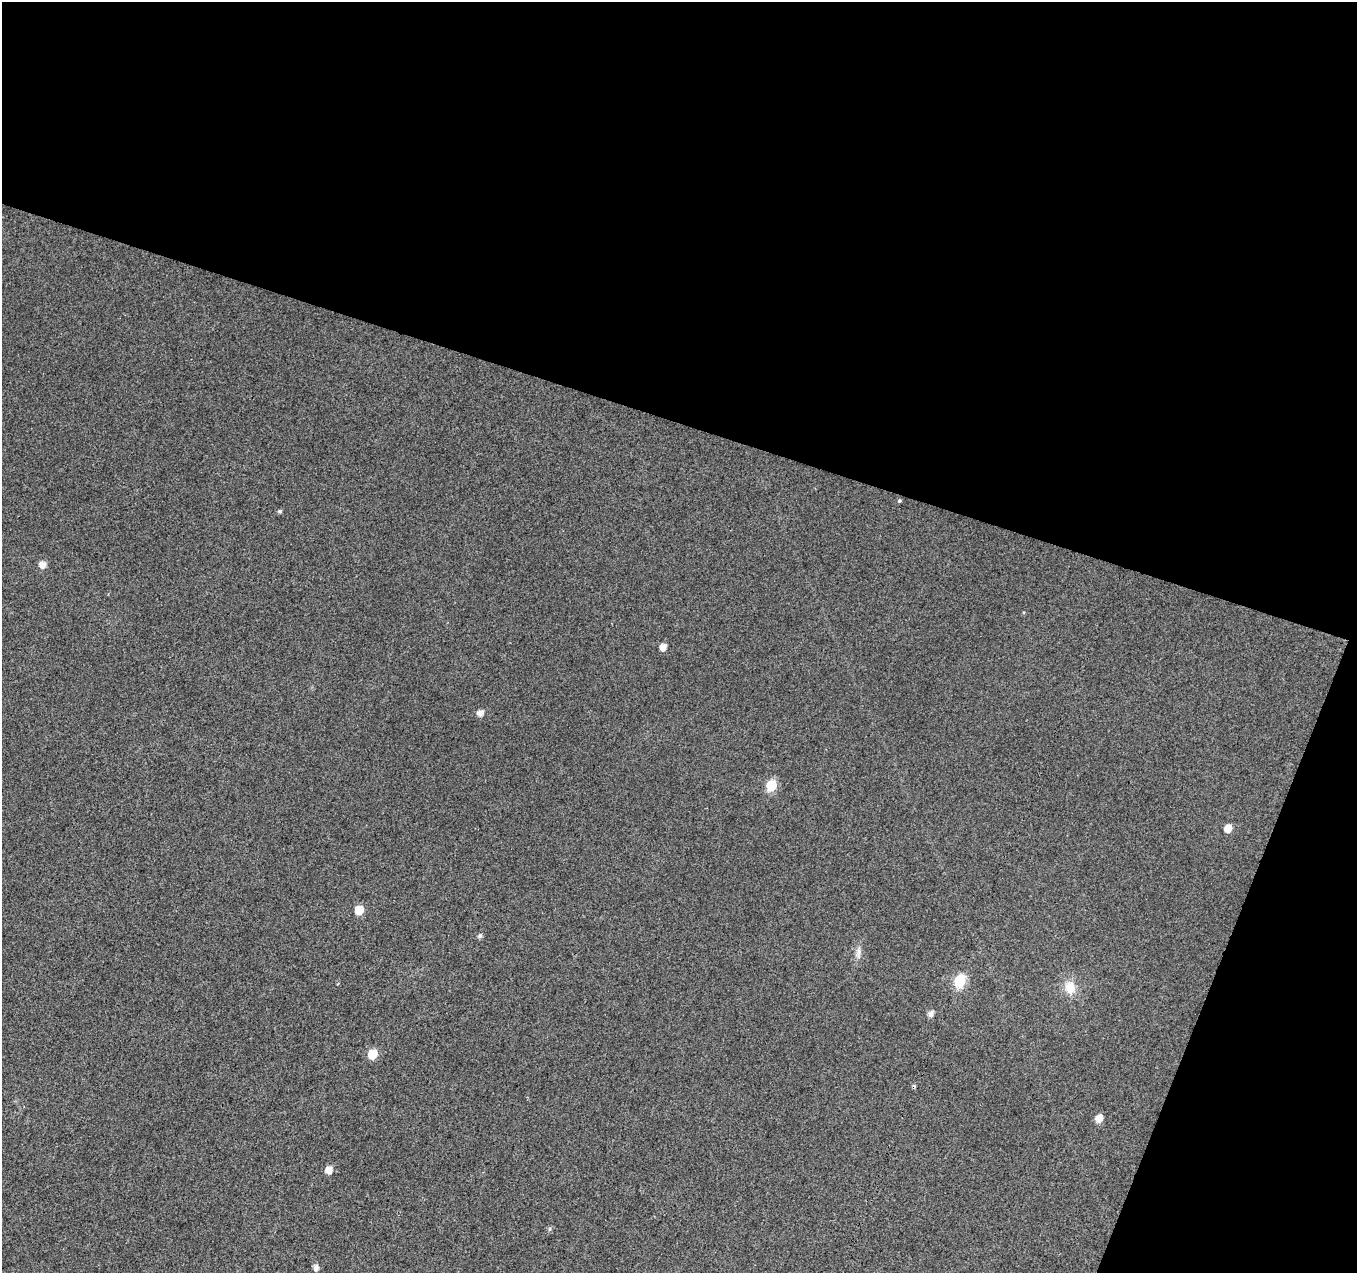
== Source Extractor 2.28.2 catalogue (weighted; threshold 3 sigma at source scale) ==
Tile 2 of 2 x 2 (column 2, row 1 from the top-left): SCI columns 1358-2712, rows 1399-2669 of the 2712 x 2779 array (HDU 1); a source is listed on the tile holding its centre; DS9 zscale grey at full resolution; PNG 1359 x 1275 px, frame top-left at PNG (2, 2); no overlay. Shown black and unused: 38% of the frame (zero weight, under 3 of 4 exposures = <1% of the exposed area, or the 3 px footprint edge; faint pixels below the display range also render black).
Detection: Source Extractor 2.28.2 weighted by HDU 2 'WHT'; one run over the whole footprint, this tile lists its part. Background 0.0147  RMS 0.011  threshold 0.0502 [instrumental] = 3 sigma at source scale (4.5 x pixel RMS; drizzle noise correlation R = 1.50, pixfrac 1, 0.0396/0.0396 arcsec/px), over >= 5 px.
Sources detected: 19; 1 cosmic-ray / hot-pixel residue — not listed; the other 18 listed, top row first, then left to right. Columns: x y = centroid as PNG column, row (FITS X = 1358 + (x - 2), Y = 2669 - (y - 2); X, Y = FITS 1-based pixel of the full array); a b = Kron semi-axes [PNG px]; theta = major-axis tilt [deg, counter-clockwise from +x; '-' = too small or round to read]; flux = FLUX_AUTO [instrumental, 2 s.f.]
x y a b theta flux
899 501 5 4 - 1.5
280 511 5 4 - 2
42 565 6 6 - 8.8
663 647 5 5 - 7.7
480 713 6 5 - 6.9
771 785 7 6 - 51
1228 828 6 6 - 11
359 910 6 6 - 24
480 936 6 6 - 2.6
858 953 18 4 88 5.2
960 981 7 6 - 75
1070 987 16 13 -78 17
931 1014 7 5 67 5.2
372 1054 6 6 - 31
1099 1118 7 6 - 10
329 1170 6 6 - 9.5
549 1229 6 4 89 1.7
316 1268 6 5 - 5.3